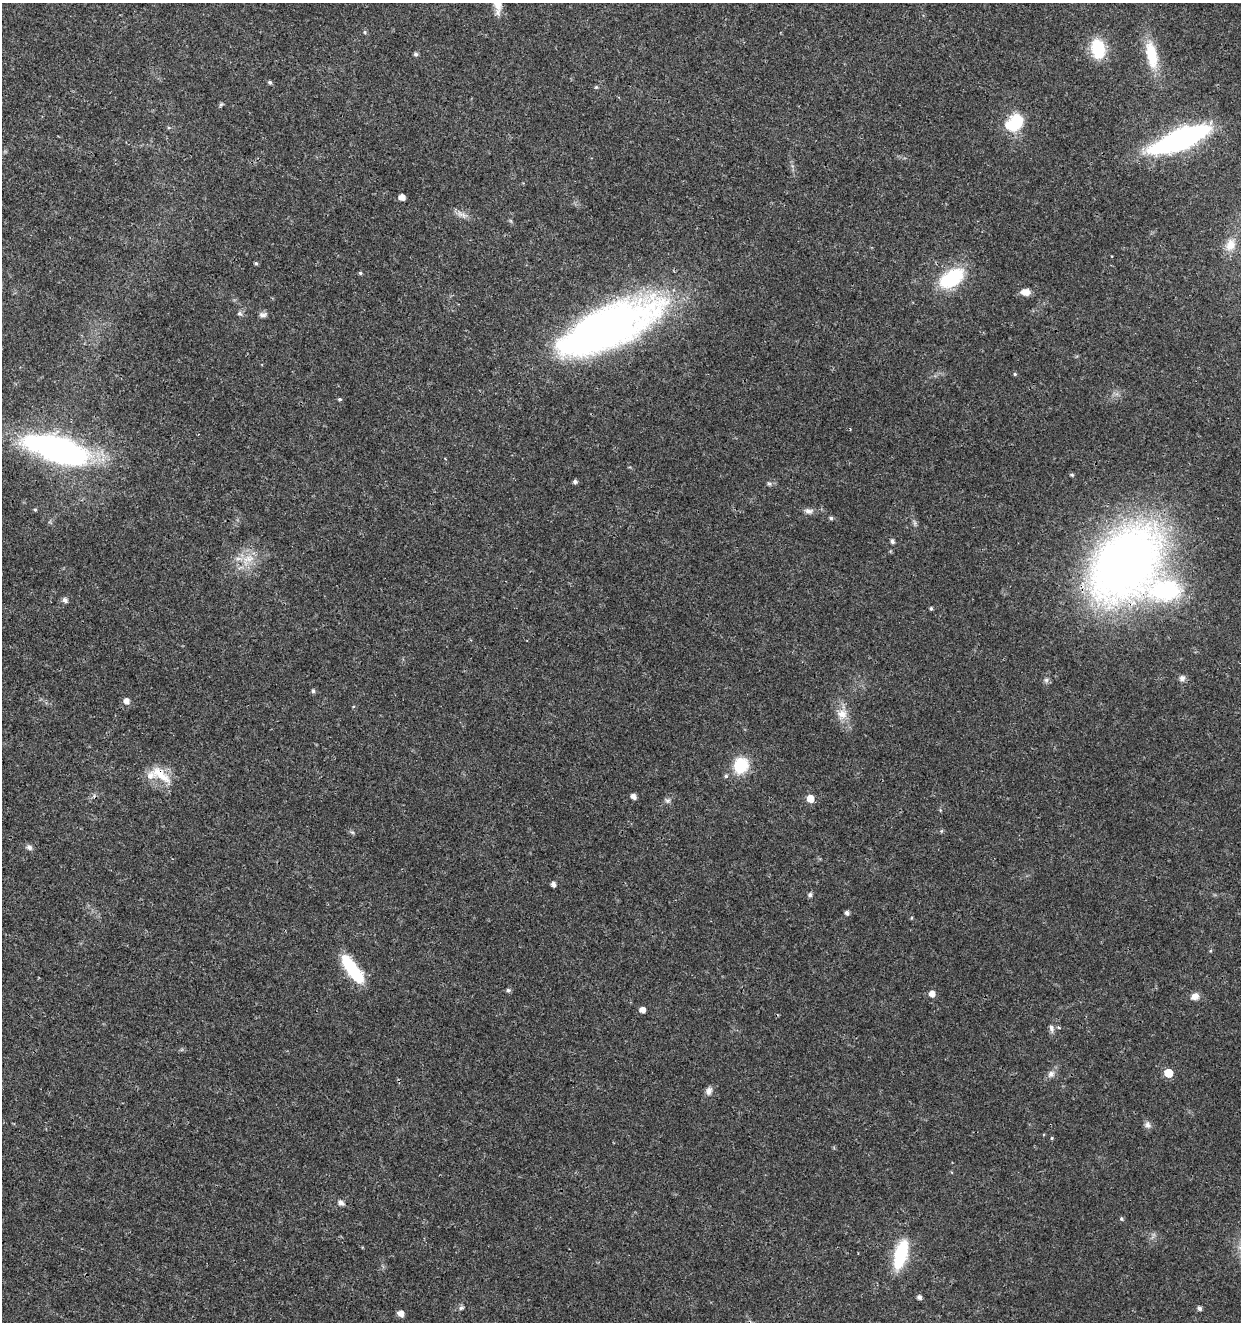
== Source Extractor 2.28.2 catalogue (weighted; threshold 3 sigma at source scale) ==
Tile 11 of 4 x 4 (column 3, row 3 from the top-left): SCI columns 2762-4000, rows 1326-2645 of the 5461 x 5295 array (HDU 1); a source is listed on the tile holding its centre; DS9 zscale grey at full resolution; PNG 1243 x 1324 px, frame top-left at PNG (2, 3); no overlay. Shown black and unused: <1% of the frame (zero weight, under 3 of 4 exposures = <1% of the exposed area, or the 3 px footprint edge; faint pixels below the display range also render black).
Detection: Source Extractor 2.28.2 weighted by HDU 2 'WHT'; one run over the whole footprint, this tile lists its part. Background 0.0179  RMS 0.0021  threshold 0.00941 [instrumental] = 3 sigma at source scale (4.5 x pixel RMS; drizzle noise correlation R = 1.50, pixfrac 1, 0.0396/0.0396 arcsec/px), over >= 5 px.
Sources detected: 75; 1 inside a brighter listed object's ellipse — not listed separately; the other 74 listed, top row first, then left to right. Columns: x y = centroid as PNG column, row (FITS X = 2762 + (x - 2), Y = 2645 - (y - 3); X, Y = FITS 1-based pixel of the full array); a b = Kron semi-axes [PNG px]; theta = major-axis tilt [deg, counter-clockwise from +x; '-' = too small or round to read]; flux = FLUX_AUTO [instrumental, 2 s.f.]
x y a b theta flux
497 4 28 10 -84 3
365 32 5 4 - 0.31
1098 49 23 15 -78 7.8
415 54 5 5 - 0.43
1151 55 37 14 -78 7.6
270 82 4 4 - 0.41
596 87 5 5 - 0.27
221 105 7 4 44 0.31
1015 122 21 14 40 9
1181 139 44 13 22 68
402 197 5 4 - 1.7
462 215 17 5 -20 1.2
1230 245 16 12 66 2.4
256 263 4 4 - 0.32
360 273 4 4 - 0.3
951 278 30 17 32 13
1025 292 9 7 -3 2
239 313 7 6 - 0.47
263 315 11 7 7 0.75
607 329 94 33 25 130
1015 374 4 4 - 0.27
340 399 5 4 - 0.31
850 429 3 2 - 0.17
57 449 63 23 -17 65
445 459 4 3 - 0.19
1072 475 5 4 - 0.34
575 482 5 4 - 0.61
769 484 6 5 - 0.37
35 510 4 4 - 0.26
809 511 12 6 -4 0.93
831 518 5 4 - 0.42
915 523 7 4 -72 0.41
892 541 5 4 - 0.61
248 559 22 10 32 3.7
1125 563 61 42 51 190
1166 590 26 17 2 27
65 600 6 5 - 0.84
931 608 4 3 - 0.33
1182 678 8 7 - 0.78
313 691 5 4 - 0.49
126 701 5 5 - 1.4
842 714 15 14 - 2.6
741 765 14 13 - 9.2
161 775 35 13 -37 4.9
726 776 5 5 - 0.38
633 796 5 5 - 1.1
810 799 5 5 - 3.1
668 801 8 6 23 0.62
941 831 6 3 71 0.23
352 832 6 4 -18 0.33
29 847 9 6 -34 0.66
553 884 5 4 - 0.91
810 895 5 5 - 0.64
847 913 5 4 - 0.73
1210 951 5 4 - 0.21
352 969 31 10 -54 14
508 990 5 5 - 0.47
932 994 5 5 - 1.7
1195 996 10 8 23 1.4
642 1010 5 4 - 1.5
1059 1027 4 3 - 0.35
1051 1028 9 6 -80 0.77
1168 1073 6 5 - 6.5
1051 1074 10 8 42 1.1
709 1091 11 8 73 0.97
1147 1125 9 8 - 0.78
1052 1138 4 4 - 0.22
341 1203 9 6 -35 0.82
1121 1219 5 5 - 0.35
901 1254 34 14 75 11
919 1297 5 5 - 0.72
461 1308 7 6 - 0.5
1199 1308 5 4 - 0.69
401 1313 6 5 - 1.6
Overlapping masked pixels (flux is a lower limit): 2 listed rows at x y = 1125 563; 161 775
Isophote crosses this tile's border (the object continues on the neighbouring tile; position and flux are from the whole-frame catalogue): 1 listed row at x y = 497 4